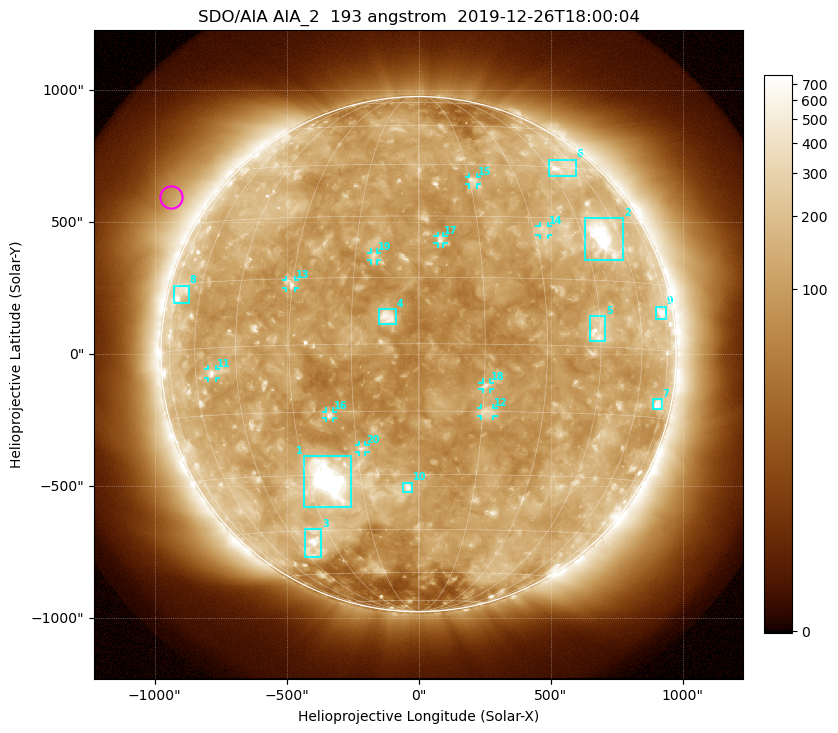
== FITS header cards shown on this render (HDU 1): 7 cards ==
TELESCOP= 'SDO/AIA'
INSTRUME= 'AIA_2'
WAVELNTH=                  193
WAVEUNIT= 'angstrom'
DATE-OBS= '2019-12-26T18:00:04.85'
CTYPE1  = 'HPLN-TAN'
CTYPE2  = 'HPLT-TAN'

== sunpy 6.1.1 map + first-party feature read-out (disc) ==
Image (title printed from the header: SDO/AIA AIA_2  193 angstrom  2019-12-26T18:00:04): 1024 x 1024 px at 2.4 arcsec/px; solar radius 976 arcsec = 407 px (full disc in frame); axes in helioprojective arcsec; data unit not stated in the header (colour bar unlabelled)
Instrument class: DISC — disc imager (sunpy class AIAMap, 193 A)
Bright regions (active regions / flare kernels): reference = the median radial profile (limb darkening/brightening removed); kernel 9 px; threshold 5 sigma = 171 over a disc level ~118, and >= 1.15x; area >= 12 px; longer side >= 10 px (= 24 arcsec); searched inside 0.97 R_sun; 25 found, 20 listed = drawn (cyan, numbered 1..; 10 of them under ~33 arcsec drawn as corner ticks so the feature stays visible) (cap 20 boxes per figure: the strongest are kept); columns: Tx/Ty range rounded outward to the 5 arcsec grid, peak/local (2 s.f.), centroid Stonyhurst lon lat
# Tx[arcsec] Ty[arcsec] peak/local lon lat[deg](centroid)
1 -435..-255 -580..-385 21 -24 -31
2 630..775 355..515 8.7 +52 +25
3 -430..-370 -770..-660 5.7 -38 -49
4 -150..-85 110..170 7 -7 +6
5 645..705 45..145 4.5 +44 +3
6 495..595 675..740 5 +52 +45
7 885..925 -210..-170 6.1 +71 -12
8 -930..-870 190..260 3 -71 +13
9 900..935 135..180 4.1 +72 +9
10 -60..-25 -525..-485 5.7 -3 -33
11 -800..-765 -90..-55 4.5 -53 -6
12 235..285 -235..-205 3.9 +16 -15
13 -505..-465 250..280 4.4 -30 +14
14 455..490 450..485 2.8 +33 +27
15 190..220 640..670 3.4 +16 +40
16 -350..-325 -245..-215 4.5 -21 -16
17 70..95 420..450 4.4 +5 +24
18 240..270 -135..-105 4.7 +15 -9
19 -180..-155 355..385 3.7 -10 +20
20 -225..-200 -370..-345 3.9 -14 -24
Off-limb structures (1.02-1.3 R_sun): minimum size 162 px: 7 found; the strongest spans PA ~35..75 deg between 1.06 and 1.3 R_sun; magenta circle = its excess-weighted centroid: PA ~60 deg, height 1.14 R_sun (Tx ~-935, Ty ~595 arcsec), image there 2.1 x the reference